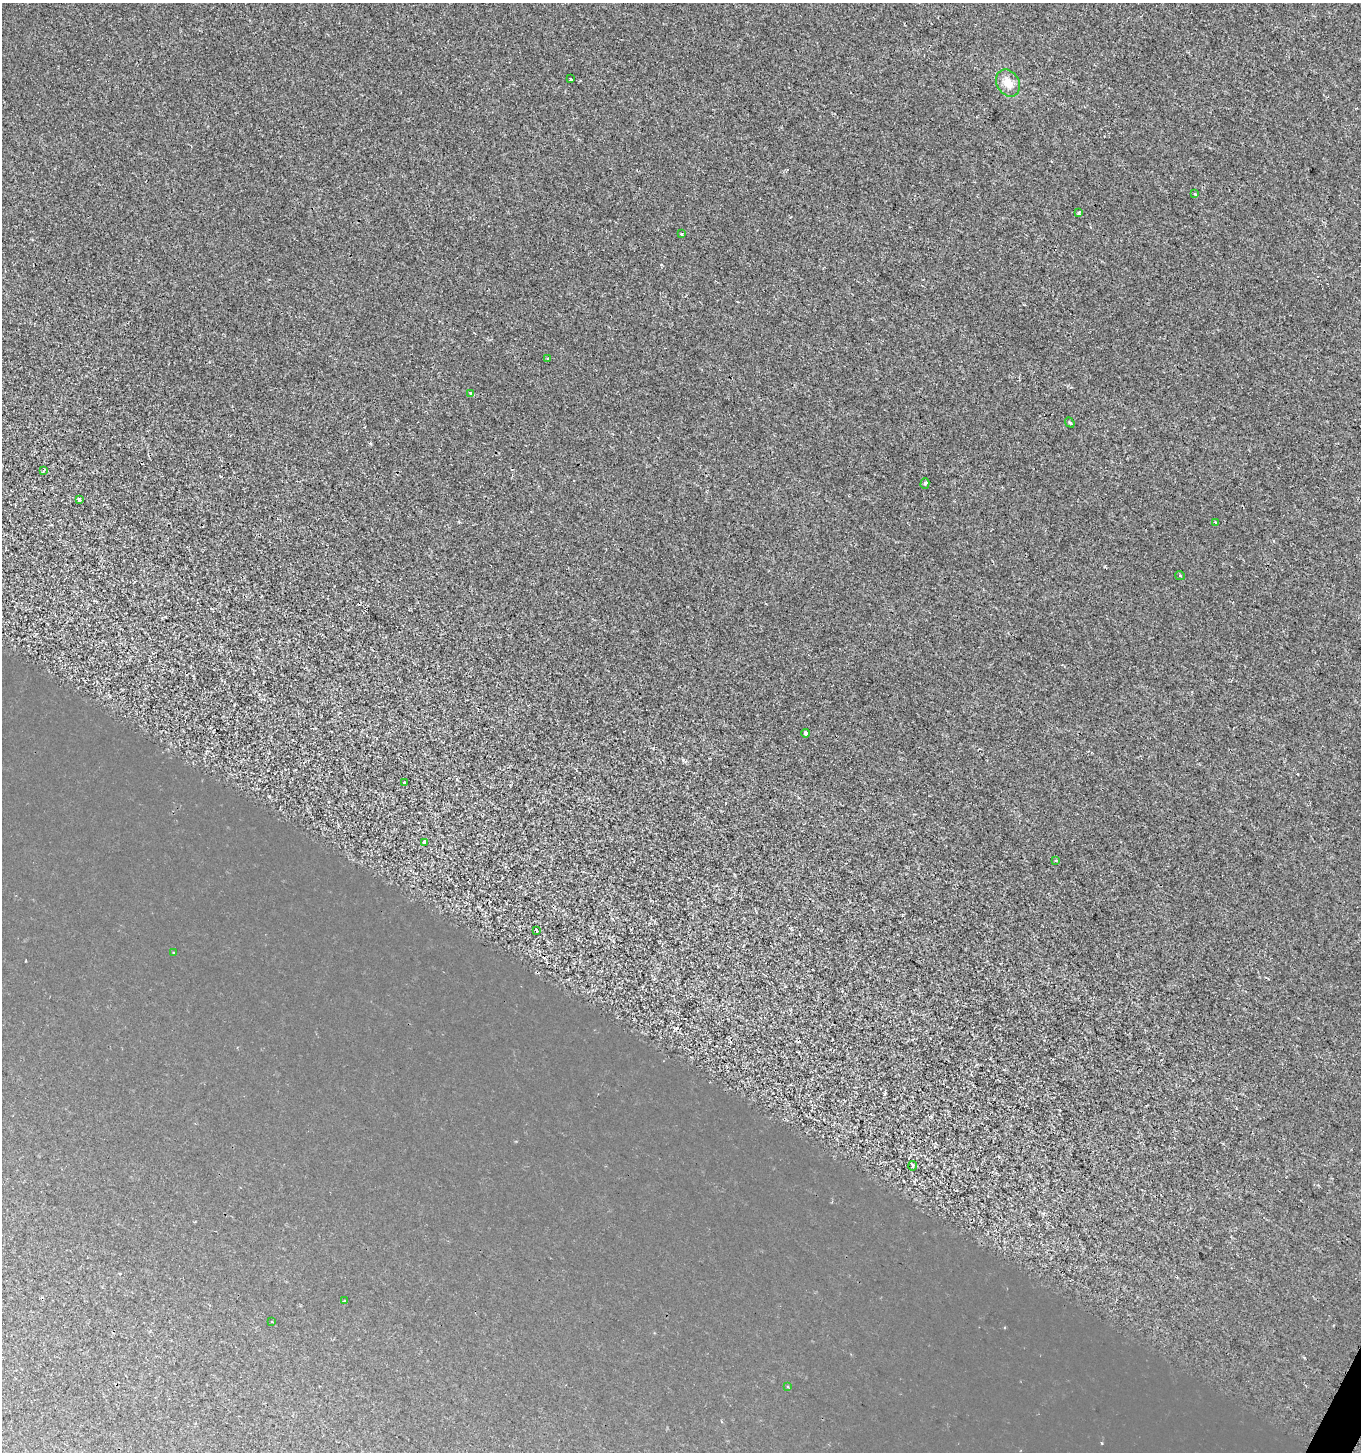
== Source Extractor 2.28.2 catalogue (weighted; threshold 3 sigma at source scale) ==
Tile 6 of 4 x 4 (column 2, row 2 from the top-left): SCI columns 1627-2985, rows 2908-4357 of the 5908 x 5820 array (HDU 1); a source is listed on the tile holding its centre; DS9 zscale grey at full resolution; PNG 1363 x 1454 px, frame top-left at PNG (2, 3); each listed source drawn as its Kron ellipse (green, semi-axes under 4 px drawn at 4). Shown black and unused: <1% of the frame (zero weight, under 2 of 3 exposures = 1% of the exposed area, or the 3 px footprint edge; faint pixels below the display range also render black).
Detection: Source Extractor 2.28.2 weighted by HDU 2 'WHT'; one run over the whole footprint, this tile lists its part. Background -2.56e-04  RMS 0.0025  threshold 0.0113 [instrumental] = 3 sigma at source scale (4.5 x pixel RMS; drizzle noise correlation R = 1.50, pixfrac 1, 0.0396/0.0396 arcsec/px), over >= 5 px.
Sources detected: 30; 7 cosmic-ray / hot-pixel residue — neither listed nor drawn; the other 23 listed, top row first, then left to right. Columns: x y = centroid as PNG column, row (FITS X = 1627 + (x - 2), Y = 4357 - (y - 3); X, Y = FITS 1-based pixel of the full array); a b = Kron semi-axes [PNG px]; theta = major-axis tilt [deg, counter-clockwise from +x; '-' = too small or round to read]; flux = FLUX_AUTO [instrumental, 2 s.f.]
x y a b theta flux
570 79 3 3 - 0.36
1008 83 14 11 -57 2.6
1195 194 3 3 - 0.54
1079 212 3 3 - 0.42
682 234 3 3 - 1.2
548 359 3 3 - 0.36
471 393 4 3 - 1.2
1070 423 5 4 - 0.32
43 471 3 2 - 0.25
925 483 5 4 - 0.48
79 499 4 3 - 2.2
1216 522 3 3 - 1
1180 576 5 3 - 0.28
805 733 4 3 - 0.79
404 782 3 2 - 0.29
424 842 3 3 - 0.85
1056 861 3 3 - 0.32
537 930 4 3 - 0.34
173 953 3 3 - 0.57
913 1166 5 2 - 0.33
345 1301 3 3 - 0.27
272 1321 3 2 - 0.29
788 1387 4 3 - 0.24
Unlisted compact peaks at least as high as the median listed source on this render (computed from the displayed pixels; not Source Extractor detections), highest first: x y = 683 760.